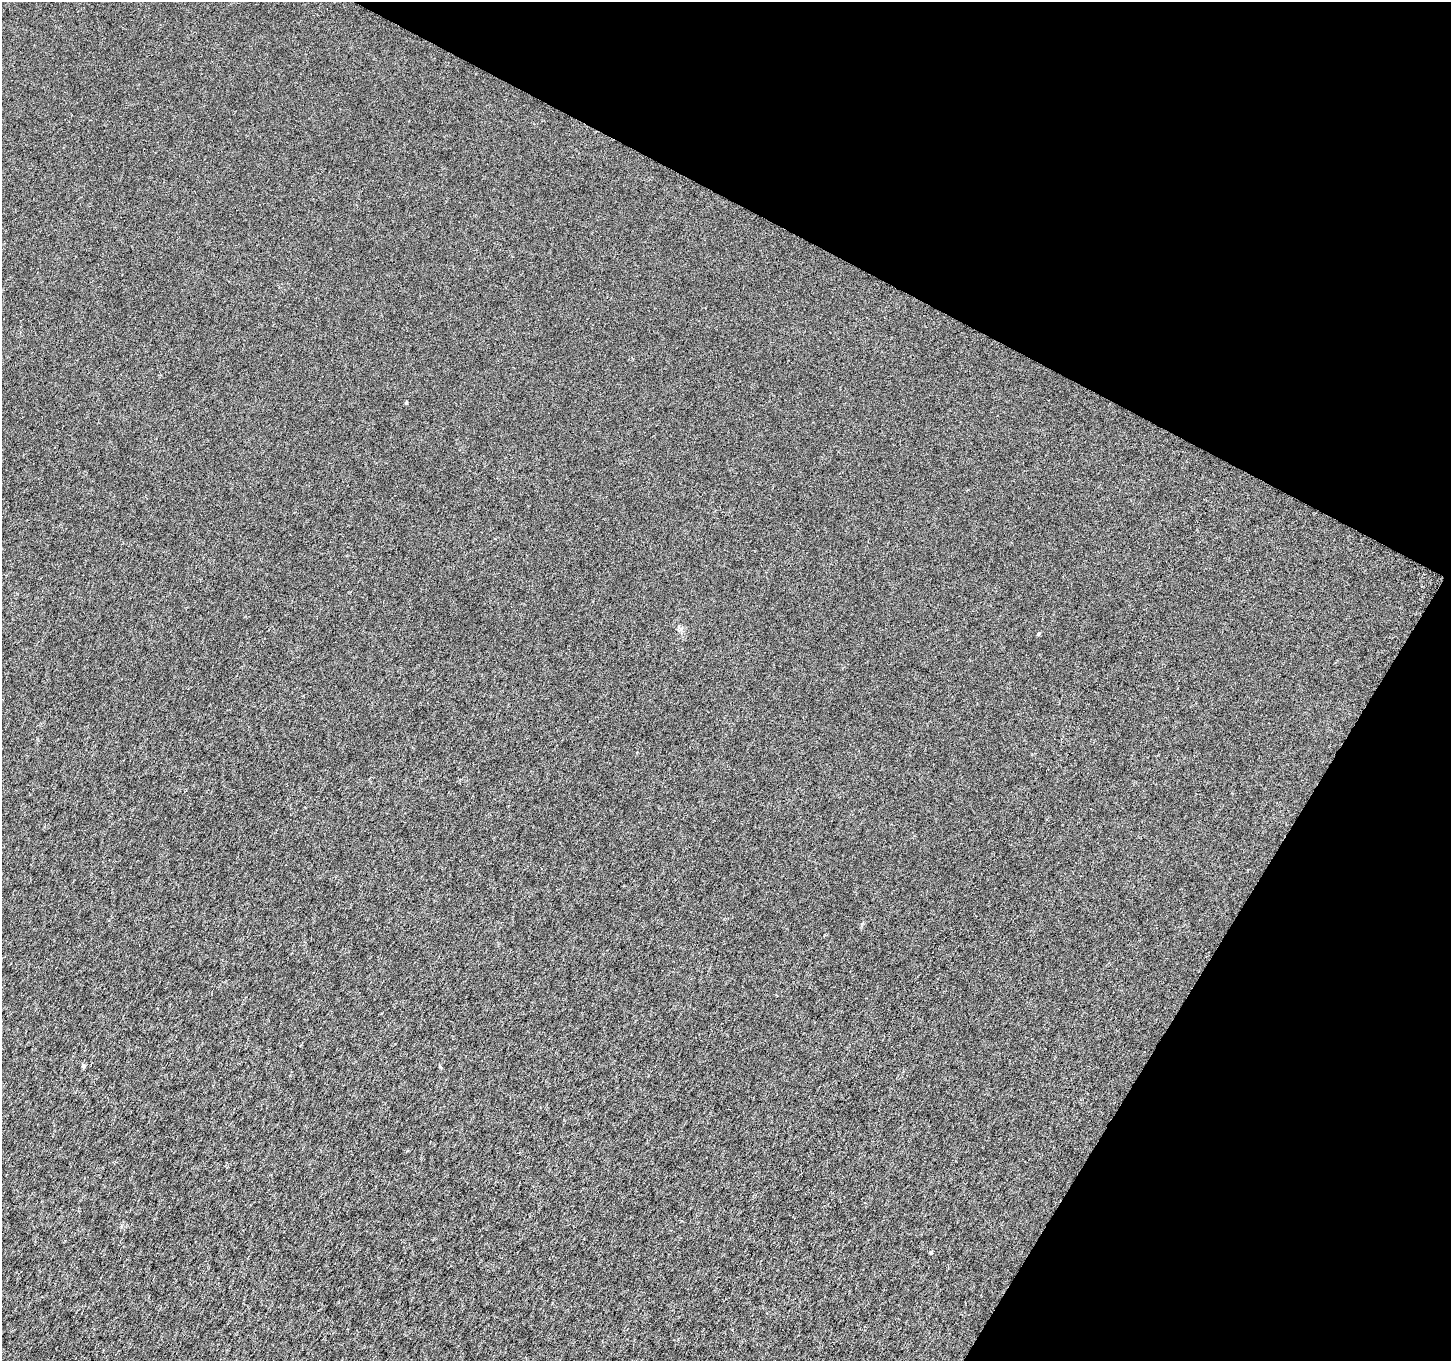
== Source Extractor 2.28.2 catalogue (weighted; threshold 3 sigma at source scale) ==
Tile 8 of 4 x 4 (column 4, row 2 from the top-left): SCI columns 4354-5802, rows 2979-4337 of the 5802 x 5892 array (HDU 1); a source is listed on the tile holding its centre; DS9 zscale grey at full resolution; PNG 1453 x 1363 px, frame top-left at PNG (2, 2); no overlay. Shown black and unused: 26% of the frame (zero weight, under 3 of 6 exposures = <1% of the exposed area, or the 3 px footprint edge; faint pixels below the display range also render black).
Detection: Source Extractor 2.28.2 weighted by HDU 2 'WHT'; one run over the whole footprint, this tile lists its part. Background 1.34e-04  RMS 0.0017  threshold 0.00696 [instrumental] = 3 sigma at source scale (4.09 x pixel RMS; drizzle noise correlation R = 1.36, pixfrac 0.8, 0.0396/0.0396 arcsec/px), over >= 5 px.
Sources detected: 3; all 3 listed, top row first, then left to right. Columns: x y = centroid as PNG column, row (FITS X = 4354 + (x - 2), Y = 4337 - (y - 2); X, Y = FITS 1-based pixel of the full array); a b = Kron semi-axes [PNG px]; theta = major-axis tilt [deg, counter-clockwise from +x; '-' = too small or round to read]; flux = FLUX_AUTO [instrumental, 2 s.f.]
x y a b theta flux
406 403 3 3 - 0.26
84 1066 6 5 - 0.25
931 1252 4 4 - 0.2